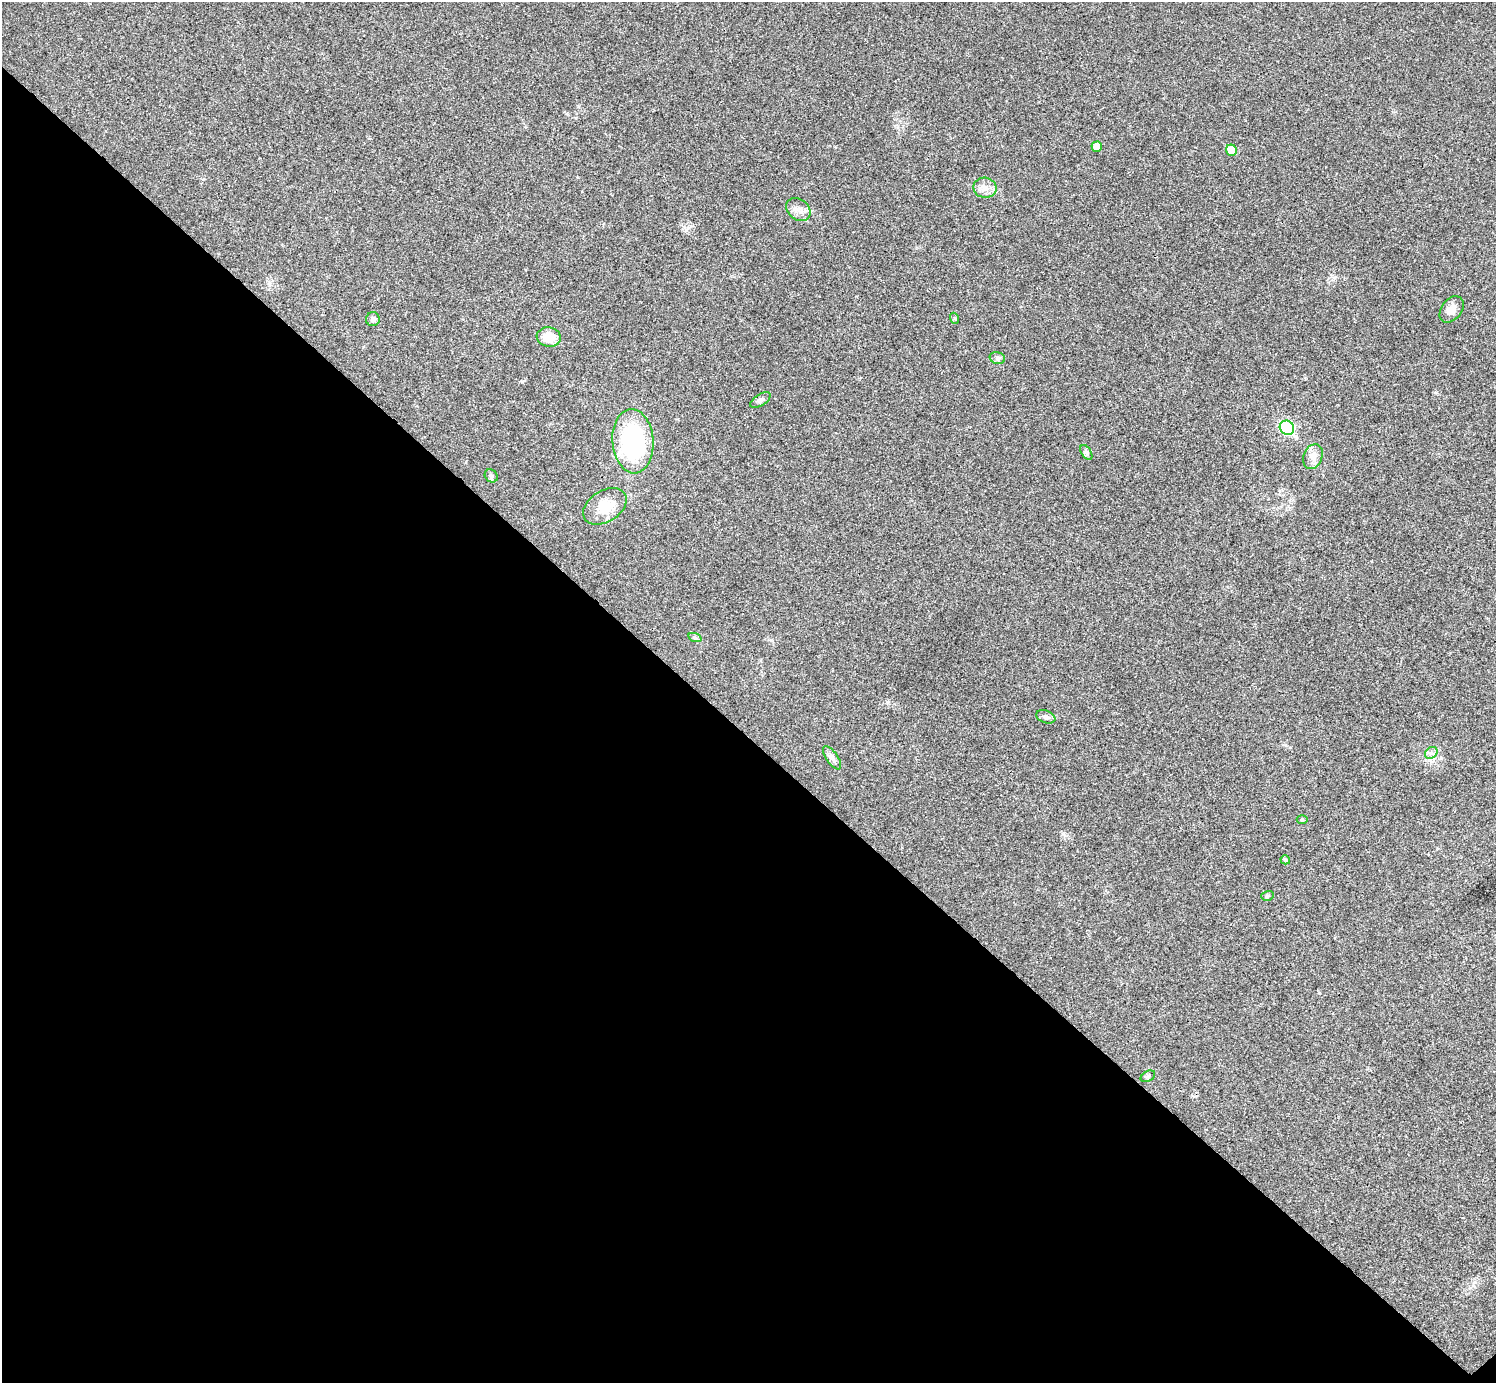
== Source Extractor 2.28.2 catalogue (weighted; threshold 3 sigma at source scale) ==
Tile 14 of 4 x 4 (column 2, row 4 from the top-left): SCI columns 1516-3009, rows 309-1689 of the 5999 x 5999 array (HDU 1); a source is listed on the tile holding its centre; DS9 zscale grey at full resolution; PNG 1498 x 1385 px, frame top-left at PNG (2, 2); each listed source drawn as its Kron ellipse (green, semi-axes under 4 px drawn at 4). Shown black and unused: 47% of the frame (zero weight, under 3 of 4 exposures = <1% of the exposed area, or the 3 px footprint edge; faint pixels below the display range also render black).
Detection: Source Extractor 2.28.2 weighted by HDU 2 'WHT'; one run over the whole footprint, this tile lists its part. Background 0.0205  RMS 0.0041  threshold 0.0182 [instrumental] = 3 sigma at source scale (4.5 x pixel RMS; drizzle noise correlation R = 1.50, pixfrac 1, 0.05/0.05 arcsec/px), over >= 5 px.
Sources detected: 24; all 24 listed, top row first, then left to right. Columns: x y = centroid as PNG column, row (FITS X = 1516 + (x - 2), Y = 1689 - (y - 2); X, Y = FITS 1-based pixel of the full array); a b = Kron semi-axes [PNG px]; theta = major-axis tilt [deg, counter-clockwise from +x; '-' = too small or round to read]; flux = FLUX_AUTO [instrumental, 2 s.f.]
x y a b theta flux
1097 147 5 5 - 4.8
1231 150 6 5 - 6.7
985 188 11 10 - 3.1
798 209 13 10 -37 2.8
1452 309 15 10 51 3
954 318 6 3 -71 0.4
373 319 7 7 - 1.3
549 337 12 9 -9 7.1
997 358 8 6 -16 0.95
760 400 11 5 32 1.2
1287 428 7 6 - 48
633 441 32 20 -86 51
1086 452 8 5 -58 0.95
1313 457 13 9 69 2.9
491 476 7 6 - 0.81
605 506 24 15 32 8.9
695 638 7 4 -20 0.7
1046 717 10 6 -22 1.2
1431 753 7 5 41 1.1
832 758 13 6 -55 1.7
1302 820 5 3 - 0.4
1285 860 5 4 - 0.81
1267 896 6 5 - 0.69
1148 1076 8 5 29 0.75
Unlisted compact peaks at least as high as the median listed source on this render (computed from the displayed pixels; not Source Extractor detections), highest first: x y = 1063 834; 1319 993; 686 230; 522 382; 1436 392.